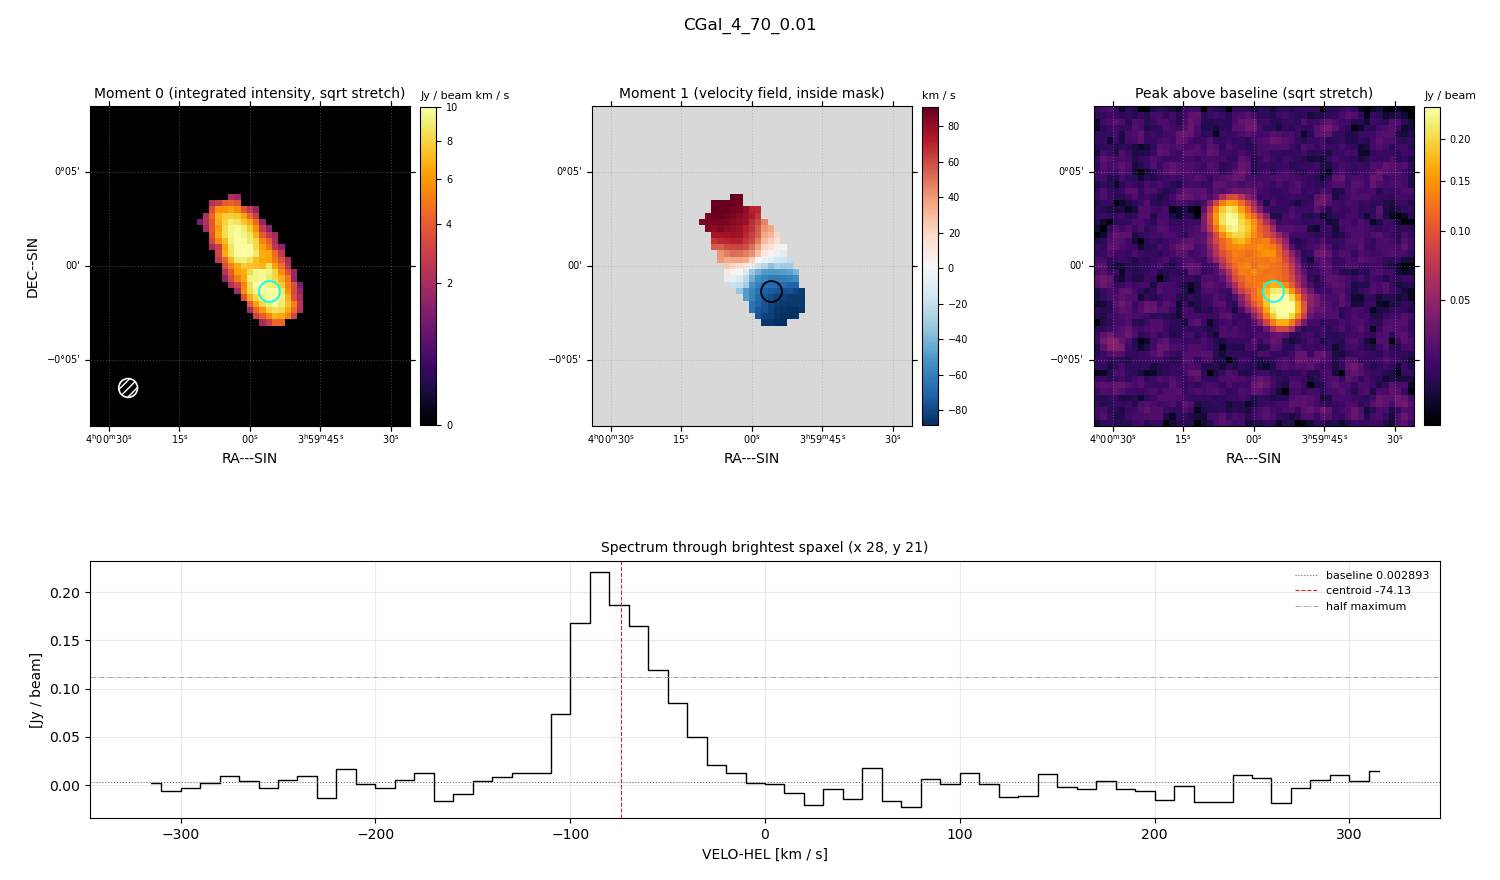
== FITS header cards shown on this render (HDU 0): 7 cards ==
OBJECT  = 'CGal_4_70_0.01'
BUNIT   = 'JY/BEAM '           /
CTYPE1  = 'RA---SIN'           /
CTYPE2  = 'DEC--SIN'           /
CTYPE3  = 'VELO-HEL'           /
NAXIS3  =                   64 / length of data axis 3
CUNIT3  = 'km/s    '           /

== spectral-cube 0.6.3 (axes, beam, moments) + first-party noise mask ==
SpectralCube HDU 0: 64 channels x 51 x 51 spaxels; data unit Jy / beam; figure title: CGal_4_70_0.01
Units: BUNIT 'JY/BEAM' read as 'Jy/beam' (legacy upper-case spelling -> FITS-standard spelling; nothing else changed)
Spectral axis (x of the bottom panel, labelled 'VELO-HEL [km / s]'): -315 .. 315 km / s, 64 channels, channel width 10 km / s
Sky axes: RA---SIN/DEC--SIN; field 17' x 17' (20 arcsec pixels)
Beam (drawn as the hatched ellipse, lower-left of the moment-0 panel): BMAJ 60 arcsec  BMIN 60 arcsec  BPA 0 deg
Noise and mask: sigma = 9.9e-03 Jy / beam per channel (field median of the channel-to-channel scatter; agrees with the line-free scatter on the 2401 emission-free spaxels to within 1%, no correlation factor applied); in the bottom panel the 56 channels outside the line scatter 0.011 Jy / beam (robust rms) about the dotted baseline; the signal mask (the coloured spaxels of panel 2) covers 8% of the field
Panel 1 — Moment 0 (line voxels x channel width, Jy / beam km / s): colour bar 0 .. 10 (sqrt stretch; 0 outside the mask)
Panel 2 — Moment 1 (intensity-weighted velocity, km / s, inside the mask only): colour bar -89 .. 91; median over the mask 4
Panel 3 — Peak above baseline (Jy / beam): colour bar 0.0146 .. 0.244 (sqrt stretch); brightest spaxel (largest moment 0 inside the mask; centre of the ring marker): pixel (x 28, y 21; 0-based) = FK5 03h59m56s -00d01m20s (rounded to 2 s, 20 arcsec steps: no finer than the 20 arcsec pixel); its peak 0.218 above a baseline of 0.002893
Panel 4 — spectrum at that spaxel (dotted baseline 0.002893 Jy / beam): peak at -85 km / s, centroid -74.13 km / s (red dashed line; intensity-weighted over the run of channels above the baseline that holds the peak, -150 .. -10 km / s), W50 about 50 km / s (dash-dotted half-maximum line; edge to edge of the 5 channels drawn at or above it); detected line -110 .. -30 km / s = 8 of 64 channels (12%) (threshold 4 sigma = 0.04 Jy / beam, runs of >= 3 channels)